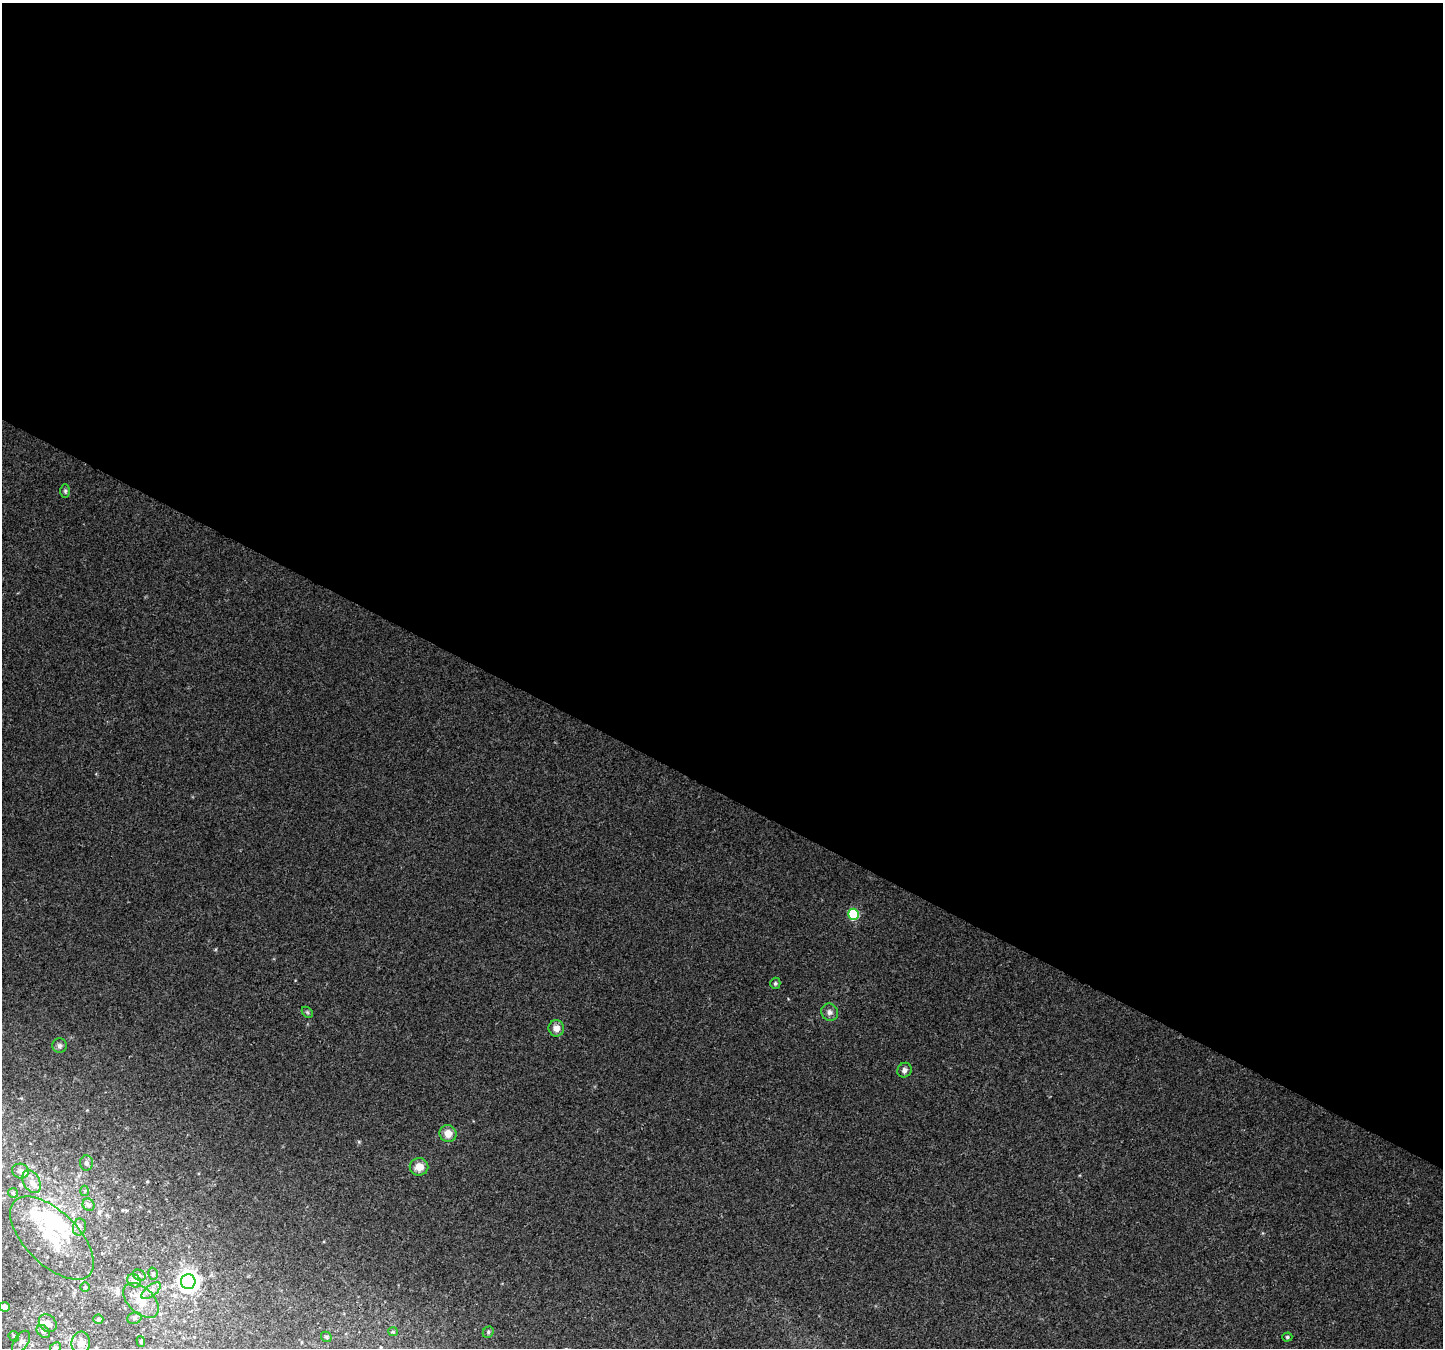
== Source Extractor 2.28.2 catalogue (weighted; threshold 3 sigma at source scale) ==
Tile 3 of 4 x 4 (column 3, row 1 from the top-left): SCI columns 2914-4354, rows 4342-5687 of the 5819 x 5925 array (HDU 1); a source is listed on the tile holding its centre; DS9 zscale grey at full resolution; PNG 1445 x 1350 px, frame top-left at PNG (2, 3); each listed source drawn as its Kron ellipse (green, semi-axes under 4 px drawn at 4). Shown black and unused: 59% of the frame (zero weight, under 3 of 4 exposures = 4% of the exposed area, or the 3 px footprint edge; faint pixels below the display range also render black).
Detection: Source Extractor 2.28.2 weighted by HDU 2 'WHT'; one run over the whole footprint, this tile lists its part. Background 0.00256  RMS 0.0016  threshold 0.00734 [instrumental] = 3 sigma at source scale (4.5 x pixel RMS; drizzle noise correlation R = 1.50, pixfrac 1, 0.0396/0.0396 arcsec/px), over >= 5 px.
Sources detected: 47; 4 inside a brighter object's white glare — neither listed nor drawn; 4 inside a brighter listed object's ellipse — not listed separately; the other 39 listed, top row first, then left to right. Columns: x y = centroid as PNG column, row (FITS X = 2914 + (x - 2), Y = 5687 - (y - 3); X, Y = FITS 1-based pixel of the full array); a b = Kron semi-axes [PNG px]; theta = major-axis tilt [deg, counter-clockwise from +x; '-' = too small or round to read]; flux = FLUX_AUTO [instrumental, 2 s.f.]
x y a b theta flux
65 491 7 5 90 0.31
854 914 6 5 - 10
775 983 6 5 - 0.28
307 1012 6 4 -45 0.25
830 1012 9 8 - 0.72
556 1028 8 7 - 1.3
59 1046 7 7 - 0.49
904 1070 7 7 - 0.63
448 1134 9 8 - 1.7
86 1163 7 6 - 0.45
419 1167 9 8 - 1.8
20 1171 8 7 - 0.78
32 1182 12 8 -61 1.2
84 1191 5 3 - 0.18
13 1193 5 5 - 0.24
88 1205 6 5 - 0.51
79 1227 8 6 80 0.56
52 1238 53 26 -45 9
153 1274 6 5 - 0.31
139 1275 6 5 - 0.34
134 1281 7 6 - 0.49
188 1281 7 7 - 100
85 1287 5 5 - 0.2
151 1291 11 5 39 0.82
141 1300 21 13 -43 3.4
4 1307 6 4 -4 0.72
134 1318 7 5 21 0.44
98 1319 5 4 - 0.28
48 1323 10 8 -44 0.89
43 1332 7 5 -47 0.38
393 1332 5 4 - 0.18
488 1332 6 5 - 0.28
14 1336 6 4 -47 0.23
326 1337 6 4 -48 0.22
1287 1337 5 4 - 0.24
141 1341 5 4 - 0.22
21 1342 12 7 56 0.6
81 1343 11 9 83 1.5
55 1348 5 5 - 0.3
Isophote crosses this tile's border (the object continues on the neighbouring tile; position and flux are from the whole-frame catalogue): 2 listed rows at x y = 4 1307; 55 1348
Unlisted compact peaks at least as high as the median listed source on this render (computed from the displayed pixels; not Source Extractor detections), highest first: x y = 359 1142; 216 949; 147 1181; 788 999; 87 1110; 324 1241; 21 1098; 198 1173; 502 1283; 344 1313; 307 1024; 122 1210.